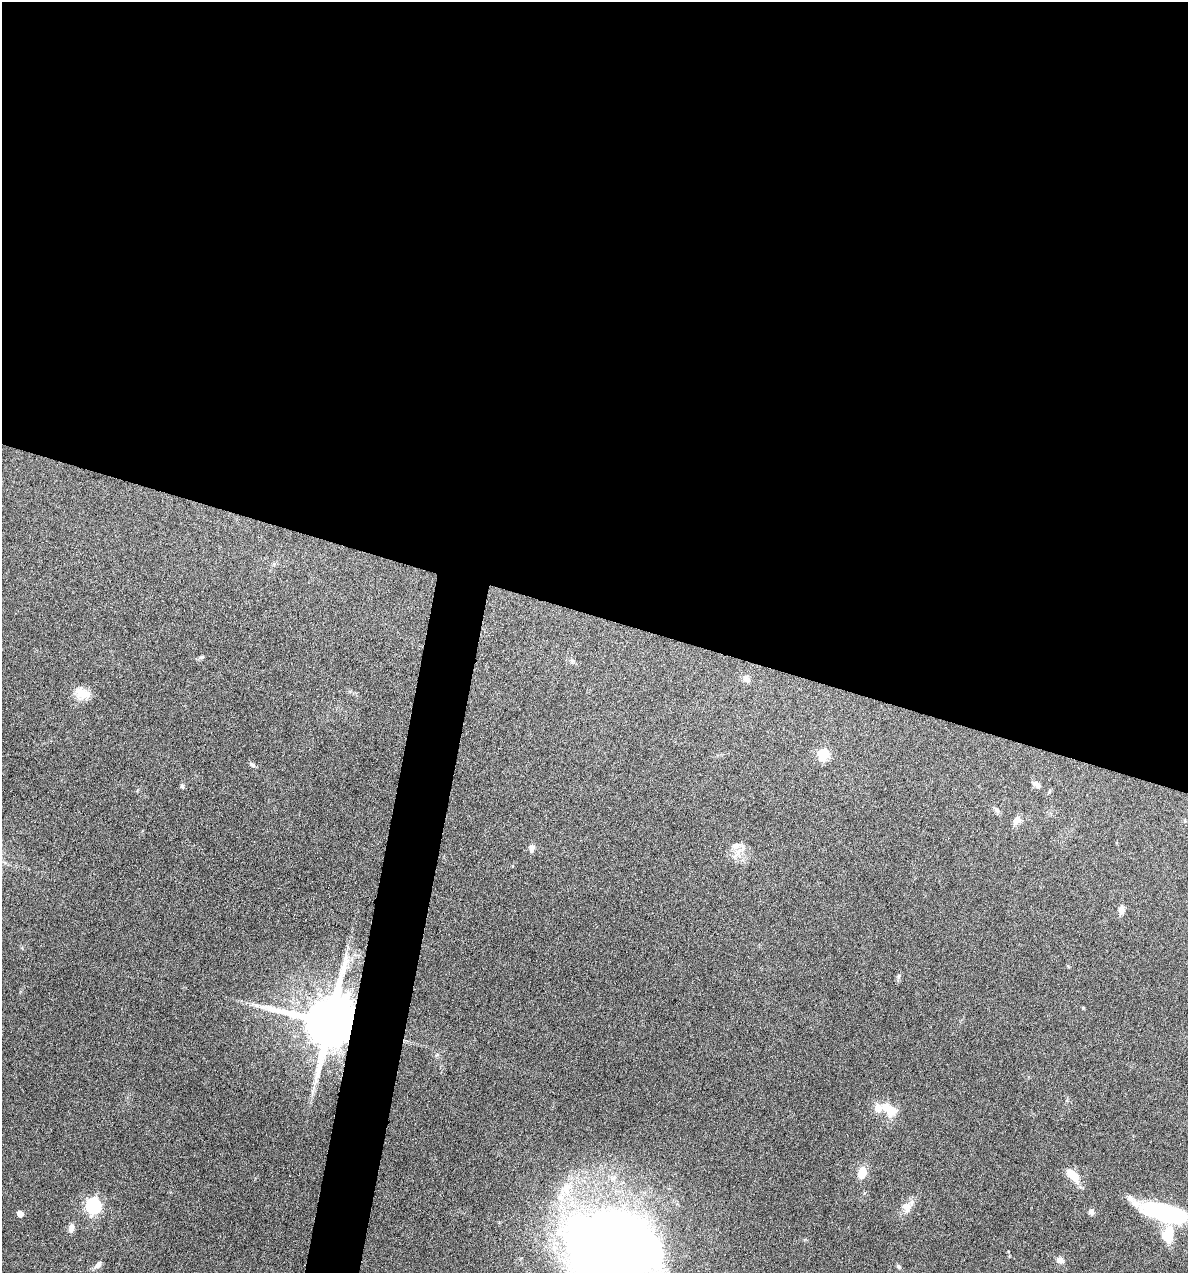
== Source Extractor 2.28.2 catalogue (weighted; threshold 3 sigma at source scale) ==
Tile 3 of 4 x 4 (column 3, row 1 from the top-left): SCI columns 2492-3677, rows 3815-5085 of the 5105 x 5085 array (HDU 1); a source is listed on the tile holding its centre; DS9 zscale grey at full resolution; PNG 1190 x 1275 px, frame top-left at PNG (2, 2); no overlay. Shown black and unused: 51% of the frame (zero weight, under 4 of 8 exposures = <1% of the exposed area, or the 3 px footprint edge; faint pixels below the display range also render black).
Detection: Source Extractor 2.28.2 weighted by HDU 2 'WHT'; one run over the whole footprint, this tile lists its part. Background 0.189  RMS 0.0062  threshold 0.0253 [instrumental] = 3 sigma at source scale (4.09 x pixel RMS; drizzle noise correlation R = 1.36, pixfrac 0.8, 0.05/0.05 arcsec/px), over >= 5 px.
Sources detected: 34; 2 inside a brighter listed object's ellipse — not listed separately; the other 32 listed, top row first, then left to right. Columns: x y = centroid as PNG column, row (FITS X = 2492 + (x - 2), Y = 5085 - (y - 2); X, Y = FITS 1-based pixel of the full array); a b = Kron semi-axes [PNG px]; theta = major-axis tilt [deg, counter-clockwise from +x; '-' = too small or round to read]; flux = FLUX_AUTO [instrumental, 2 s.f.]
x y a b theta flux
202 657 7 5 23 1
572 661 7 5 -48 1.2
746 679 13 7 -41 2.2
82 693 19 14 -21 8.3
824 755 6 6 - 40
252 765 8 5 -33 1.3
1037 785 11 6 -39 2.2
182 786 6 5 - 1.1
997 810 9 6 -54 1.5
1017 820 11 8 54 3.8
532 848 9 7 82 2.8
738 853 18 9 55 6.1
1121 910 10 7 88 3.3
899 976 8 4 67 1.2
1083 1008 4 3 - 0.61
329 1022 14 14 - 4500
437 1054 6 4 2 0.81
889 1109 22 12 -41 12
862 1173 11 8 72 9.4
1073 1176 20 9 -48 9.1
566 1188 28 14 53 16
93 1206 7 6 - 130
907 1207 16 12 -81 5.4
1091 1212 8 7 - 1.8
1165 1212 53 15 -15 74
20 1214 5 4 - 5.5
71 1228 11 7 85 2.9
1168 1234 22 13 79 13
610 1249 73 66 -14 860
1060 1260 10 8 -27 2.9
98 1265 12 6 49 2.4
899 1266 7 5 -45 1.1
Overlapping masked pixels (flux is a lower limit): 1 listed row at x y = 329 1022
Isophote crosses this tile's border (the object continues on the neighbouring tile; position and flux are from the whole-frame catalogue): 2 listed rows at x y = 1165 1212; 610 1249